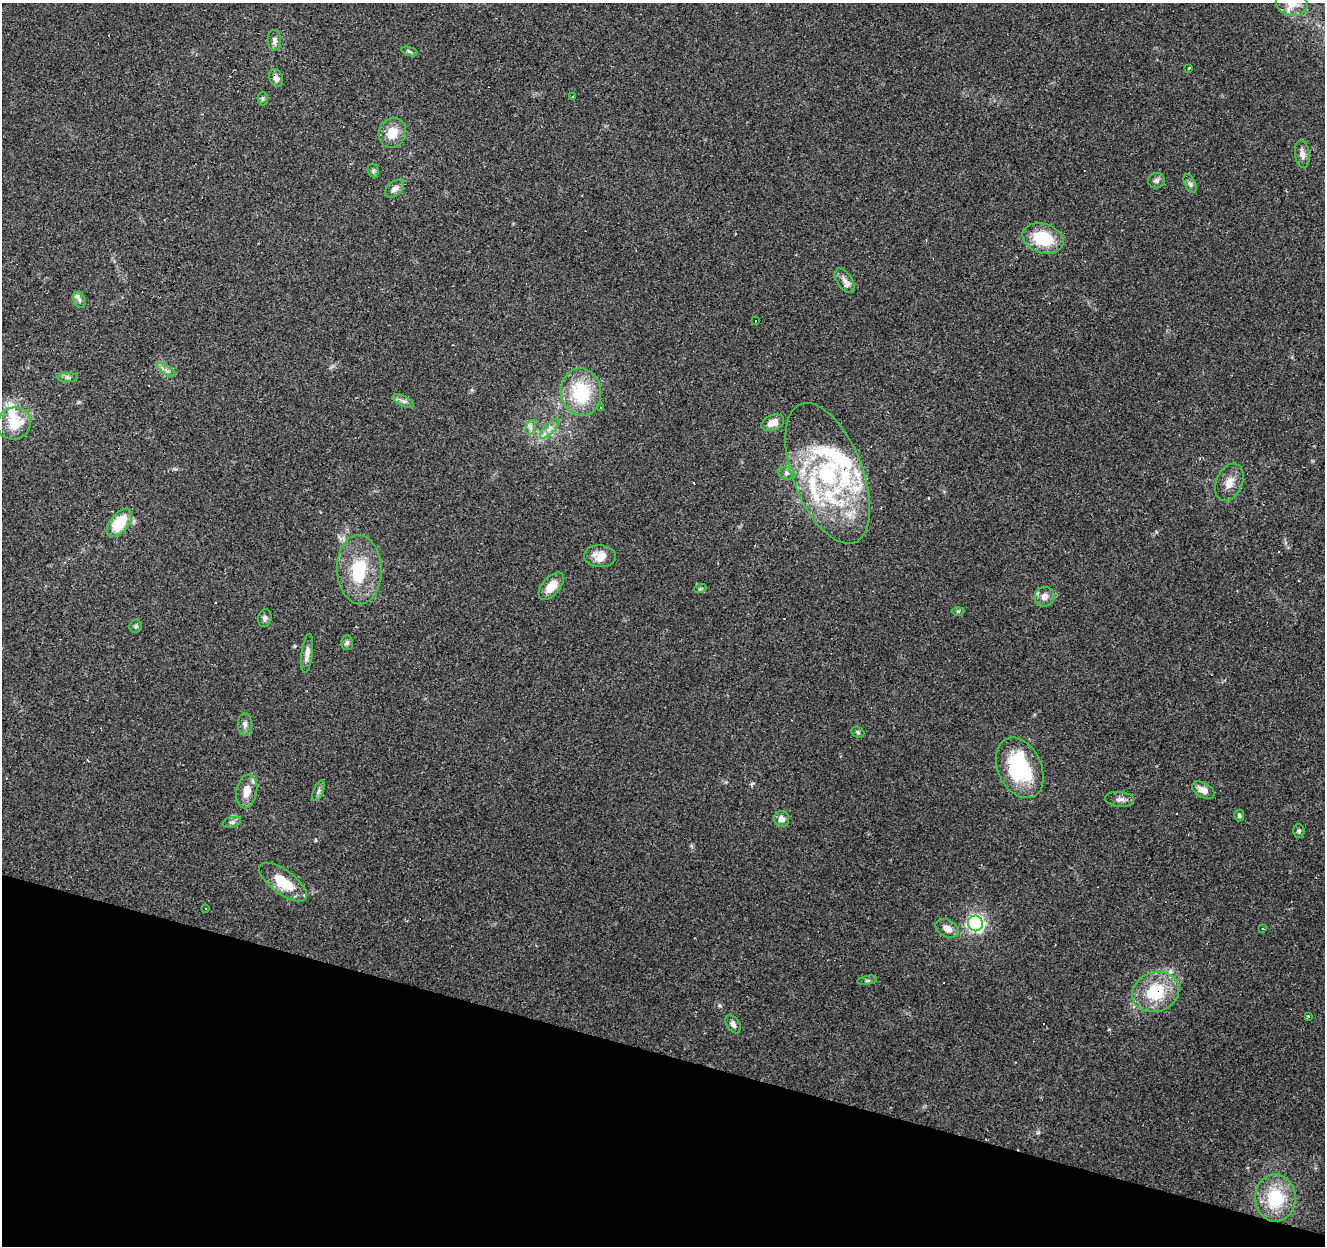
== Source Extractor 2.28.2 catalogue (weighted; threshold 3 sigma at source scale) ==
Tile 15 of 4 x 4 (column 3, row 4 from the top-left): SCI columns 2649-3971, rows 214-1457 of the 5300 x 5464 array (HDU 1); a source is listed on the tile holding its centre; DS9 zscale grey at full resolution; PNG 1327 x 1248 px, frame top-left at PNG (2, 3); each listed source drawn as its Kron ellipse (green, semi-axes under 4 px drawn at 4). Shown black and unused: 15% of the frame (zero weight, under 2 of 3 exposures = <1% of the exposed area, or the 3 px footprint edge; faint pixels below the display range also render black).
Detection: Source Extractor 2.28.2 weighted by HDU 2 'WHT'; one run over the whole footprint, this tile lists its part. Background 0.0956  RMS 0.0061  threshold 0.0275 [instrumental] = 3 sigma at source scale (4.5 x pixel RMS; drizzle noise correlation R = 1.50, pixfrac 1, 0.0396/0.0396 arcsec/px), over >= 5 px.
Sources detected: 83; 13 cosmic-ray / hot-pixel residue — neither listed nor drawn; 9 inside a brighter listed object's ellipse — not listed separately; the other 61 listed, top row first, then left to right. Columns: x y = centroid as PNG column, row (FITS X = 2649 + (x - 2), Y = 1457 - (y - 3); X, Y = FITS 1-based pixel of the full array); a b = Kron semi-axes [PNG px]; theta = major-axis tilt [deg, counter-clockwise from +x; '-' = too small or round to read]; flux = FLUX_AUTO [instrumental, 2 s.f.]
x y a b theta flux
1292 4 16 12 -11 8.7
275 40 10 6 -84 2.4
409 51 8 3 -19 1
1189 68 3 3 - 2.6
276 78 9 6 -70 2.9
573 97 3 3 - 0.99
263 99 7 5 89 1.1
392 133 15 13 64 11
1302 154 14 7 -82 3.8
373 171 7 5 -70 1.1
1156 181 8 7 - 2
1190 184 10 5 -65 1.9
395 189 11 7 41 3.1
1043 238 21 14 -17 27
845 281 14 7 -56 3.8
79 300 8 6 -70 1.7
755 321 3 2 - 1
166 370 11 4 -34 2.1
67 377 10 4 -1 1.7
581 392 24 20 -81 36
403 401 12 5 -25 2.2
601 407 3 3 - 0.59
14 423 17 16 - 18
773 423 12 7 22 6.3
531 427 7 4 71 1.8
550 429 13 5 45 3.3
786 473 8 6 -15 2.1
828 473 74 35 -69 100
1229 482 19 13 67 7.4
119 523 16 9 50 22
600 556 16 11 -4 8.1
359 570 35 22 -88 31
551 586 16 9 49 9.6
700 589 6 4 18 0.78
1044 597 10 10 - 4.4
958 611 6 4 1 0.79
265 618 9 6 81 2
136 626 6 6 - 1.4
347 643 7 6 - 1.6
307 653 20 5 83 4.3
245 724 11 7 -90 2.6
858 732 7 5 -24 1.1
1020 768 32 21 -65 58
1203 790 12 7 -29 4.9
247 791 17 10 79 8.1
319 791 11 5 68 2
1120 799 14 7 -5 3.2
1239 815 6 5 - 1.3
781 819 8 7 - 4
232 822 9 5 12 1.6
1299 831 7 6 - 1.3
283 882 28 12 -36 19
205 908 3 2 - 0.48
975 923 8 7 - 190
947 928 12 8 -29 5.1
1263 928 3 2 - 1
867 980 10 3 11 0.99
1156 992 24 19 18 30
1308 1016 3 3 - 0.88
733 1024 10 6 -56 2.6
1275 1198 23 20 -88 29
Overlapping masked pixels (flux is a lower limit): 2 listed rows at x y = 276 78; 1156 992
Isophote crosses this tile's border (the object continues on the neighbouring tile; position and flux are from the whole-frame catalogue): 1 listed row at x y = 1292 4